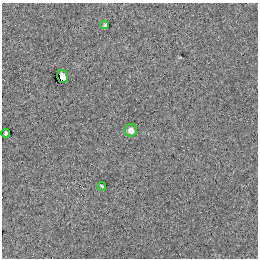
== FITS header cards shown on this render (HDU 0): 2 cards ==
NAXIS1  =                  256
NAXIS2  =                  256

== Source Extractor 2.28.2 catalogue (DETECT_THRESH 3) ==
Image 256 x 256 px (HDU 0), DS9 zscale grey, 1 PNG px = 1 image px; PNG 260 x 260 px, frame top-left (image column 1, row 256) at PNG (2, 3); each listed source drawn as its Kron ellipse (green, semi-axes under 4 px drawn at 4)
Background 0.591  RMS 20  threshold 61.1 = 3 sigma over >= 5 px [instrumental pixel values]
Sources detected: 5; all 5 listed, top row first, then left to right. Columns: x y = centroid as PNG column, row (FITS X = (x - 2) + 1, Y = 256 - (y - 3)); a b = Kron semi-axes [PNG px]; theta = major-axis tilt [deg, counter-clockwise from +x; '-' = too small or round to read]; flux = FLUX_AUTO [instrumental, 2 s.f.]
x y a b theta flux
105 25 4 3 - 2000
62 77 6 5 - 12000
131 130 6 6 - 6700
5 133 4 3 - 2400
102 186 4 2 - 2000